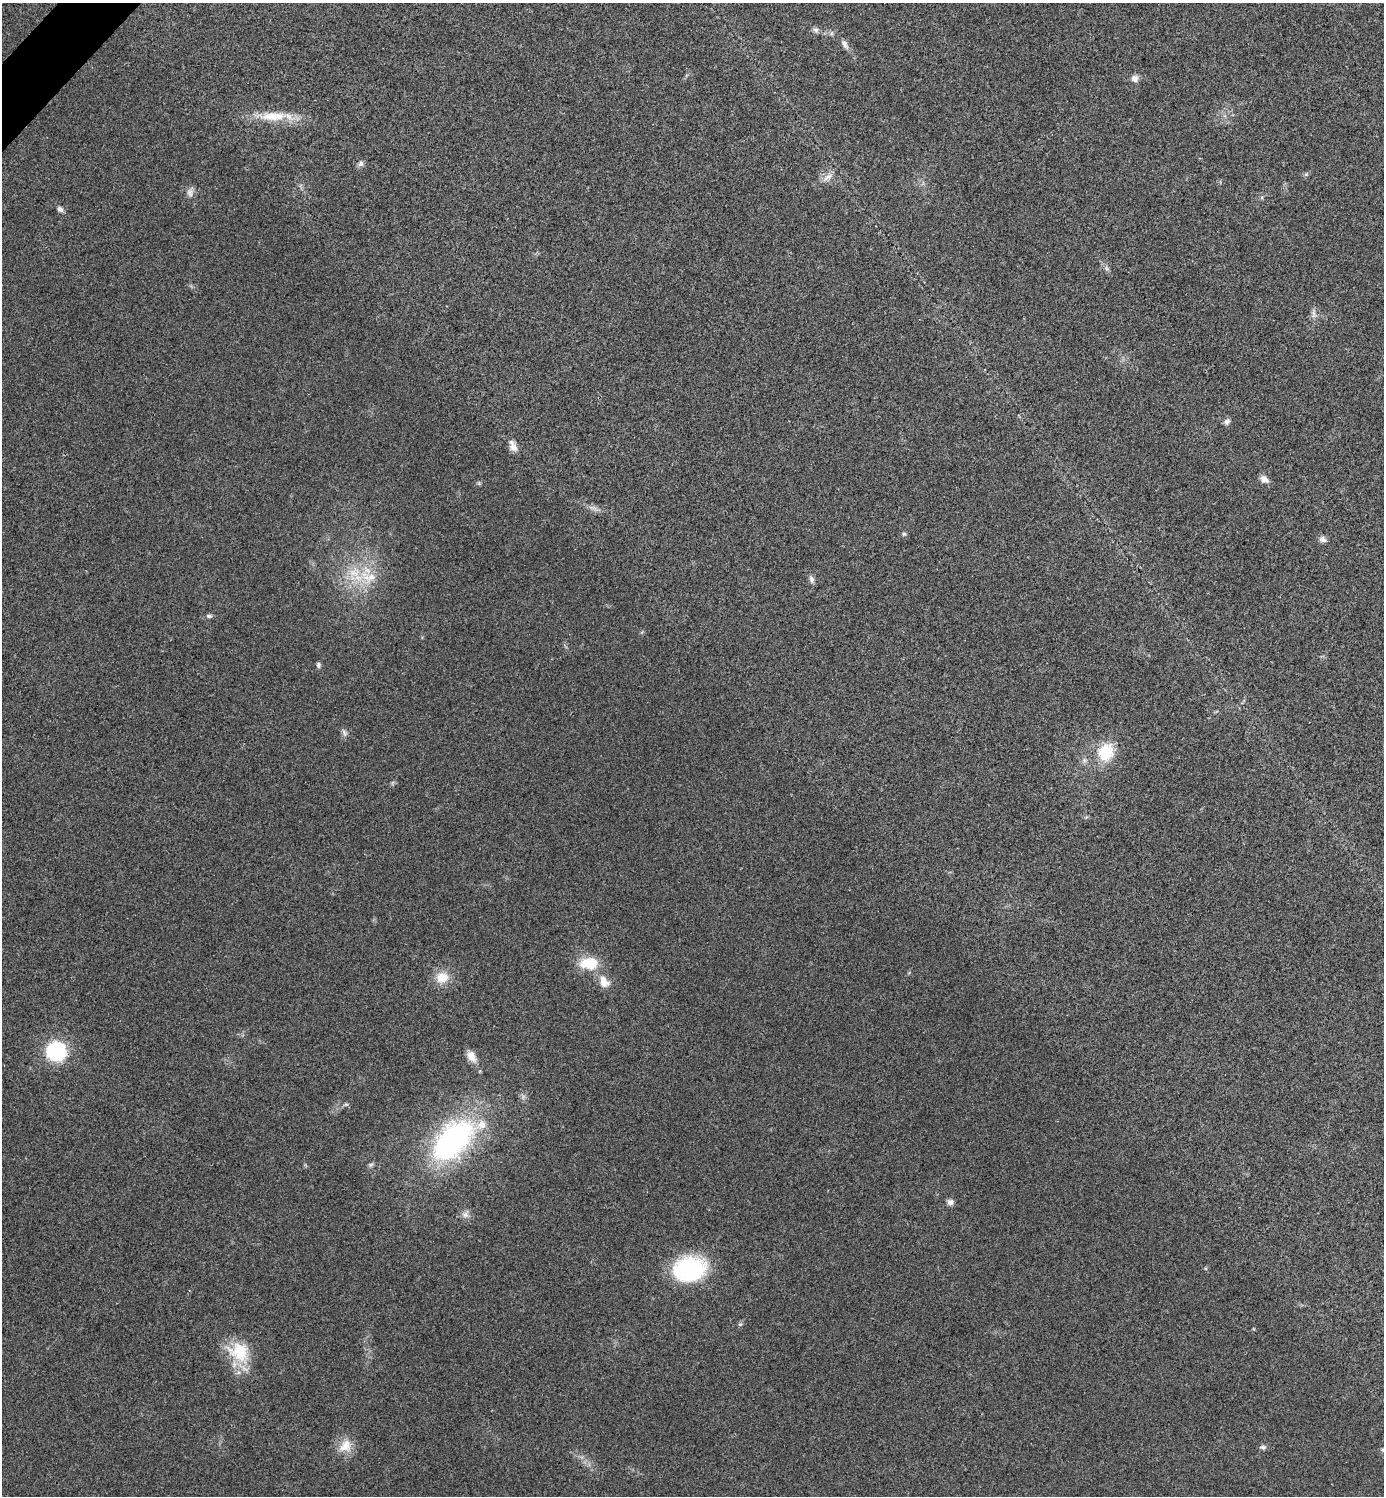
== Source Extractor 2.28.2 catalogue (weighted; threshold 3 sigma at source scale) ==
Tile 11 of 4 x 4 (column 3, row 3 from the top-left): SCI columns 2921-4302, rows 1501-2994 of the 5984 x 5984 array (HDU 1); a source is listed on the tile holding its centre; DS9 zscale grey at full resolution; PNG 1386 x 1498 px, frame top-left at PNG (2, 3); no overlay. Shown black and unused: <1% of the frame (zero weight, under 3 of 4 exposures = <1% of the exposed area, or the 3 px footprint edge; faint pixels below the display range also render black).
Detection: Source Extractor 2.28.2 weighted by HDU 2 'WHT'; one run over the whole footprint, this tile lists its part. Background 0.0208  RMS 0.0056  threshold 0.0253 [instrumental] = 3 sigma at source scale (4.5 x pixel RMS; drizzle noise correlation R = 1.50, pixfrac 1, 0.05/0.05 arcsec/px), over >= 5 px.
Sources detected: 41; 2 inside a brighter listed object's ellipse — not listed separately; the other 39 listed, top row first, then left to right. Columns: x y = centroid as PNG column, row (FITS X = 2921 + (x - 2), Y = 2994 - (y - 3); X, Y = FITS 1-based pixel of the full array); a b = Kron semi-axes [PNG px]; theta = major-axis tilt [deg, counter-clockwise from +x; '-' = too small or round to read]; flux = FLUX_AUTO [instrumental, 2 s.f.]
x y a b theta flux
816 30 8 7 - 1.7
845 44 13 6 -68 2.6
1135 78 9 9 - 2.7
273 116 42 12 1 16
361 164 8 7 - 1.8
1306 174 7 4 18 0.88
827 177 16 5 33 3.1
190 192 12 9 -84 2.8
60 209 8 6 -43 1.9
1106 268 6 6 - 1.3
1314 313 15 5 -89 2.2
1227 421 9 7 62 1.9
513 447 12 9 -48 3.7
1264 479 11 8 -40 3.5
591 507 7 4 -19 1.5
904 534 5 5 - 0.97
1323 539 11 7 -23 2.2
354 573 19 17 -4 16
811 579 10 6 -76 1.9
209 616 8 5 -9 1.2
318 665 7 5 90 1.2
344 733 11 6 -57 1.7
1106 752 24 19 66 18
1084 760 7 4 -72 1.3
589 963 25 15 -1 15
442 977 14 14 - 10
604 982 18 12 -60 6.8
56 1051 16 15 - 47
471 1056 15 10 -58 5.4
346 1104 6 5 - 1
453 1140 54 31 46 120
371 1164 7 6 - 1.2
950 1202 8 7 - 2.4
465 1214 10 9 - 2.8
690 1269 35 26 11 53
239 1352 31 24 -30 22
345 1446 20 16 42 8.7
1263 1447 9 6 -4 1.5
1383 1450 6 5 - 0.96
Isophote crosses this tile's border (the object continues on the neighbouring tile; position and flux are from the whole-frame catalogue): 1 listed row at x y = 1383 1450